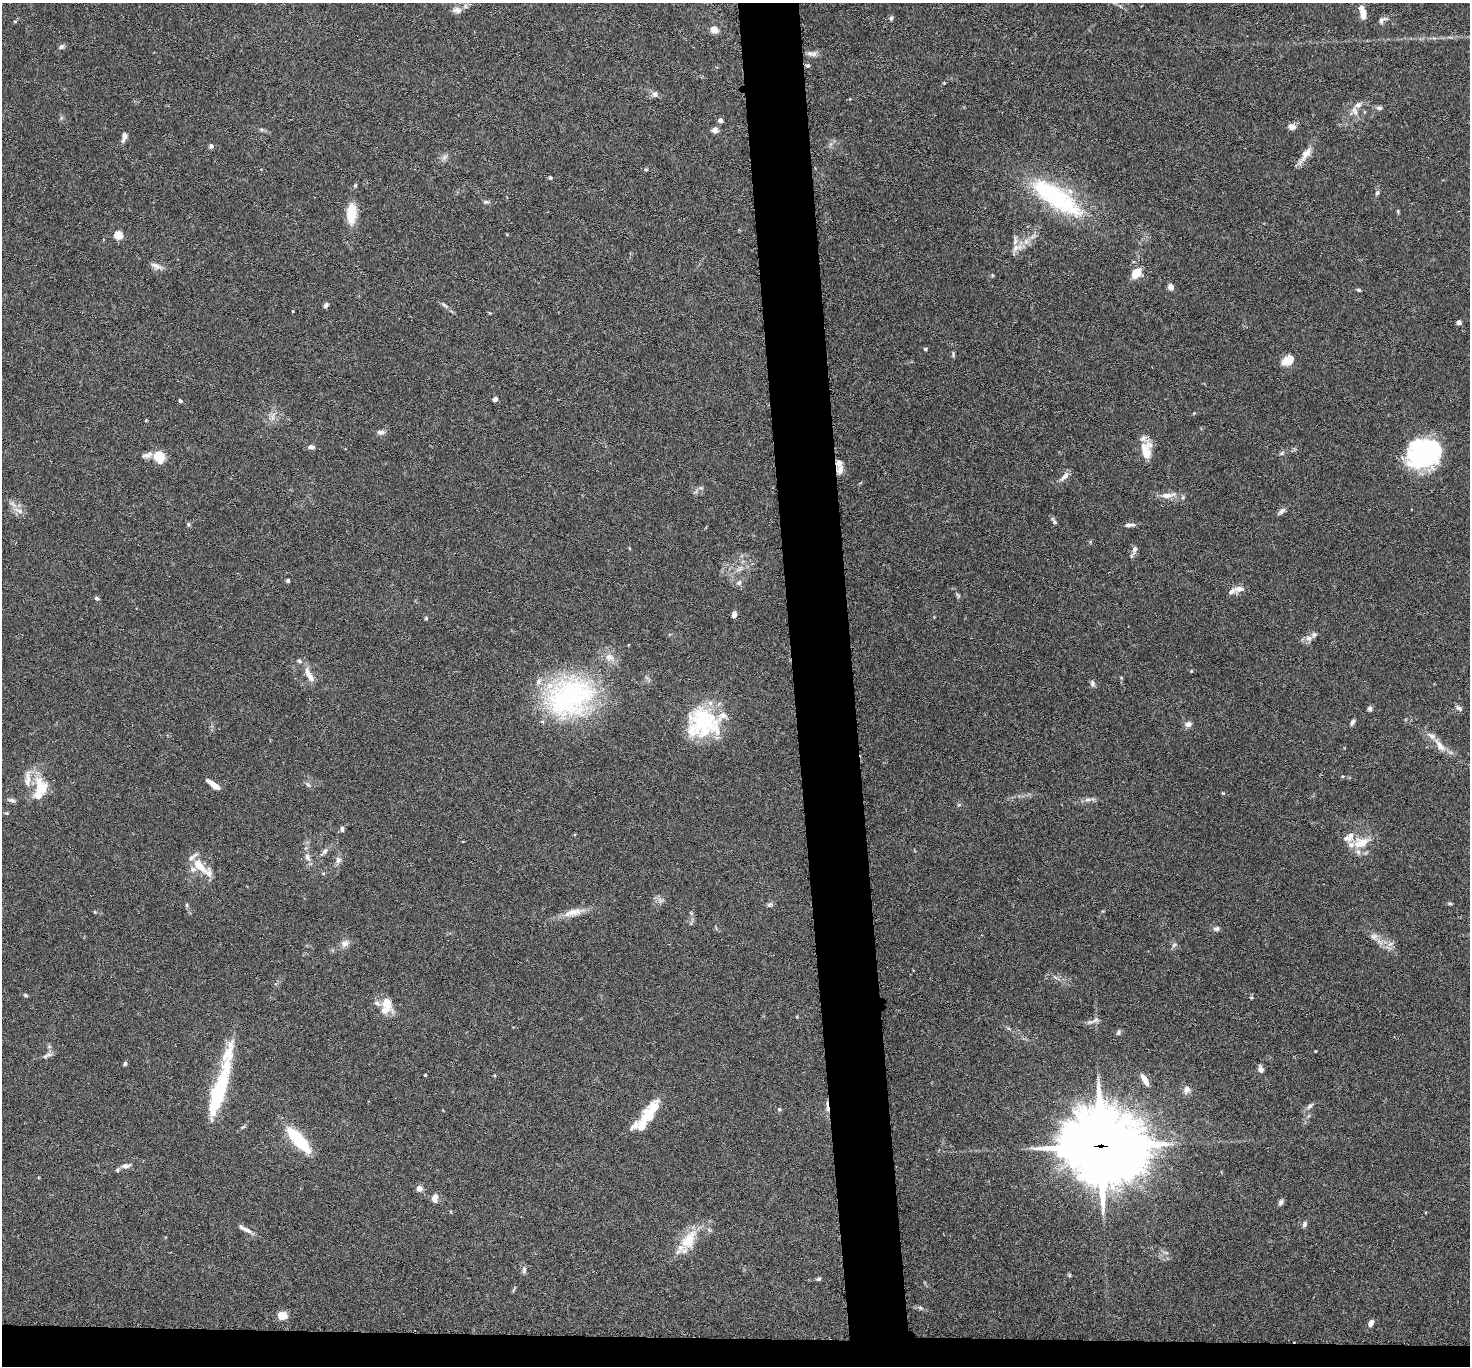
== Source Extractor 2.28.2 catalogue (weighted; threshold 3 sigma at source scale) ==
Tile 8 of 3 x 3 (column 2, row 3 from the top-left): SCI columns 1474-2941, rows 166-1529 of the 4413 x 4384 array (HDU 1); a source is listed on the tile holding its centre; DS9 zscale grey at full resolution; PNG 1472 x 1368 px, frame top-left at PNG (2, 3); no overlay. Shown black and unused: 6% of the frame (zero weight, under 3 of 6 exposures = <1% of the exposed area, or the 3 px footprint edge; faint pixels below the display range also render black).
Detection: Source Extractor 2.28.2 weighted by HDU 2 'WHT'; one run over the whole footprint, this tile lists its part. Background 0.0435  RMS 0.0023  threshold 0.00929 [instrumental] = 3 sigma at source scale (4.09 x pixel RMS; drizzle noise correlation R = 1.36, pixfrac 0.8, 0.05/0.05 arcsec/px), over >= 5 px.
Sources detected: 171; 3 inside a brighter object's white glare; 1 cosmic-ray / hot-pixel residue — not listed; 28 inside a brighter listed object's ellipse — not listed separately; the other 139 listed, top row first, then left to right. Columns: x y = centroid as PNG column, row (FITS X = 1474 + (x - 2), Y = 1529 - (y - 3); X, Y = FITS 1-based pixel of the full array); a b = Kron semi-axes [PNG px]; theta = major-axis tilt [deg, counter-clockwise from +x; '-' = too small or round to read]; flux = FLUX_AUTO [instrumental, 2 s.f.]
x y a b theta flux
457 10 14 8 -2 1.2
1363 13 15 7 -77 2.2
891 18 7 4 81 0.39
1382 20 12 7 40 0.79
15 22 5 3 - 0.19
714 30 8 7 - 1.7
61 47 8 6 31 0.51
812 54 15 6 -8 0.94
808 66 6 4 -1 0.32
944 83 4 3 - 0.18
655 94 9 8 - 0.76
1379 108 9 5 -1 0.53
1355 111 14 7 -70 1.2
720 120 5 4 - 0.96
1292 127 9 7 -13 1.1
715 130 4 4 - 2.4
124 137 12 6 76 0.94
211 146 5 5 - 0.6
1305 154 16 9 72 1.8
444 157 8 6 46 0.68
550 178 5 4 - 0.29
1377 193 7 5 74 0.41
1056 197 74 23 -35 25
486 202 8 5 8 0.43
1398 211 6 4 -71 0.25
351 213 23 11 87 4.9
118 235 5 5 - 8.2
1032 237 6 6 - 0.56
1015 248 13 7 52 1.4
156 266 16 6 -20 1.1
1136 273 9 6 58 4.4
992 275 5 3 - 0.21
1171 287 6 5 - 1.2
1359 290 5 4 - 0.34
326 305 6 5 - 0.54
444 305 12 4 -41 0.6
293 311 4 3 - 0.16
1459 322 5 4 - 0.81
925 349 4 3 - 0.29
953 355 7 4 88 0.33
1287 360 17 12 30 2.2
495 399 5 4 - 0.69
180 401 5 4 - 0.35
273 416 13 4 74 0.93
380 432 11 6 3 0.76
311 447 8 5 -4 0.76
1145 449 23 12 88 3.3
1282 453 7 5 19 0.46
1424 454 33 26 -2 28
147 455 16 7 22 1.2
159 457 9 7 -60 6.5
840 470 14 8 84 1.3
1064 476 16 6 48 1.1
701 488 6 4 -17 0.33
1167 495 21 7 7 2
19 511 15 6 -23 1.3
1281 511 13 6 39 0.77
1054 521 12 4 -63 0.46
188 524 6 4 84 0.33
1129 525 12 5 4 0.87
1134 550 13 6 76 0.89
740 569 13 6 40 1.2
288 581 4 3 - 0.46
739 583 8 6 52 0.68
1239 589 12 7 10 1.5
958 595 8 4 -37 0.33
97 598 6 4 -25 0.44
734 614 6 4 77 0.93
426 618 5 4 - 0.24
1309 638 9 8 - 0.97
299 661 6 5 - 0.39
308 673 13 8 -79 1.5
1092 683 9 6 -87 0.58
570 697 67 51 24 37
1459 708 10 5 -41 0.58
1370 709 6 5 - 0.51
703 722 40 30 -48 17
1352 722 8 4 68 0.53
1188 724 9 7 17 0.92
1440 745 24 8 -52 2.2
213 784 14 5 -35 1.9
308 785 9 4 -53 0.44
40 789 29 15 80 6.8
1223 793 3 3 - 0.38
1088 799 11 4 4 0.78
11 800 11 5 -12 0.58
959 805 6 4 -1 0.26
7 813 5 4 - 0.25
342 829 8 4 -90 0.45
463 841 3 2 - 0.29
1361 842 26 14 18 4.2
325 851 9 6 48 0.75
307 857 10 7 -71 1
338 860 10 7 86 0.92
198 864 11 10 - 2.2
209 873 23 12 -37 2.2
660 901 10 4 -64 0.56
1450 903 7 3 -1 0.28
770 904 8 6 36 0.48
187 905 6 4 -90 0.26
573 912 27 9 14 2.7
1216 929 8 6 9 0.57
1374 937 10 8 1 1
345 943 11 9 20 1.1
1391 943 8 4 19 0.55
1174 945 6 6 - 0.5
26 995 5 4 - 0.27
386 1009 20 12 15 2.6
1095 1020 12 6 18 0.83
1009 1029 6 4 -20 0.32
1118 1032 8 5 80 0.38
1315 1051 3 3 - 0.23
228 1052 97 14 79 9.1
46 1056 8 5 28 0.57
125 1064 5 4 - 0.37
1261 1069 6 5 - 1.3
425 1075 3 3 - 0.26
1145 1080 16 6 -62 1.5
1186 1090 11 8 71 1.1
217 1096 27 14 82 11
1310 1106 11 5 48 0.64
779 1109 6 5 - 0.36
649 1113 40 11 47 6.8
243 1127 7 4 43 0.3
298 1140 25 8 -47 17
1101 1146 32 28 -13 1300
125 1166 10 6 12 1.1
419 1188 6 5 - 1.4
435 1198 10 6 78 1.4
1281 1202 9 6 67 0.55
1305 1224 7 5 67 0.57
245 1229 17 6 -24 1.1
689 1240 32 17 59 5.7
524 1270 10 6 89 0.58
1069 1275 5 5 - 0.27
819 1279 7 4 26 0.35
920 1308 7 5 -21 0.43
282 1316 10 8 3 2.1
1371 1323 8 5 65 0.96
Overlapping masked pixels (flux is a lower limit): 1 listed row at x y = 1101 1146